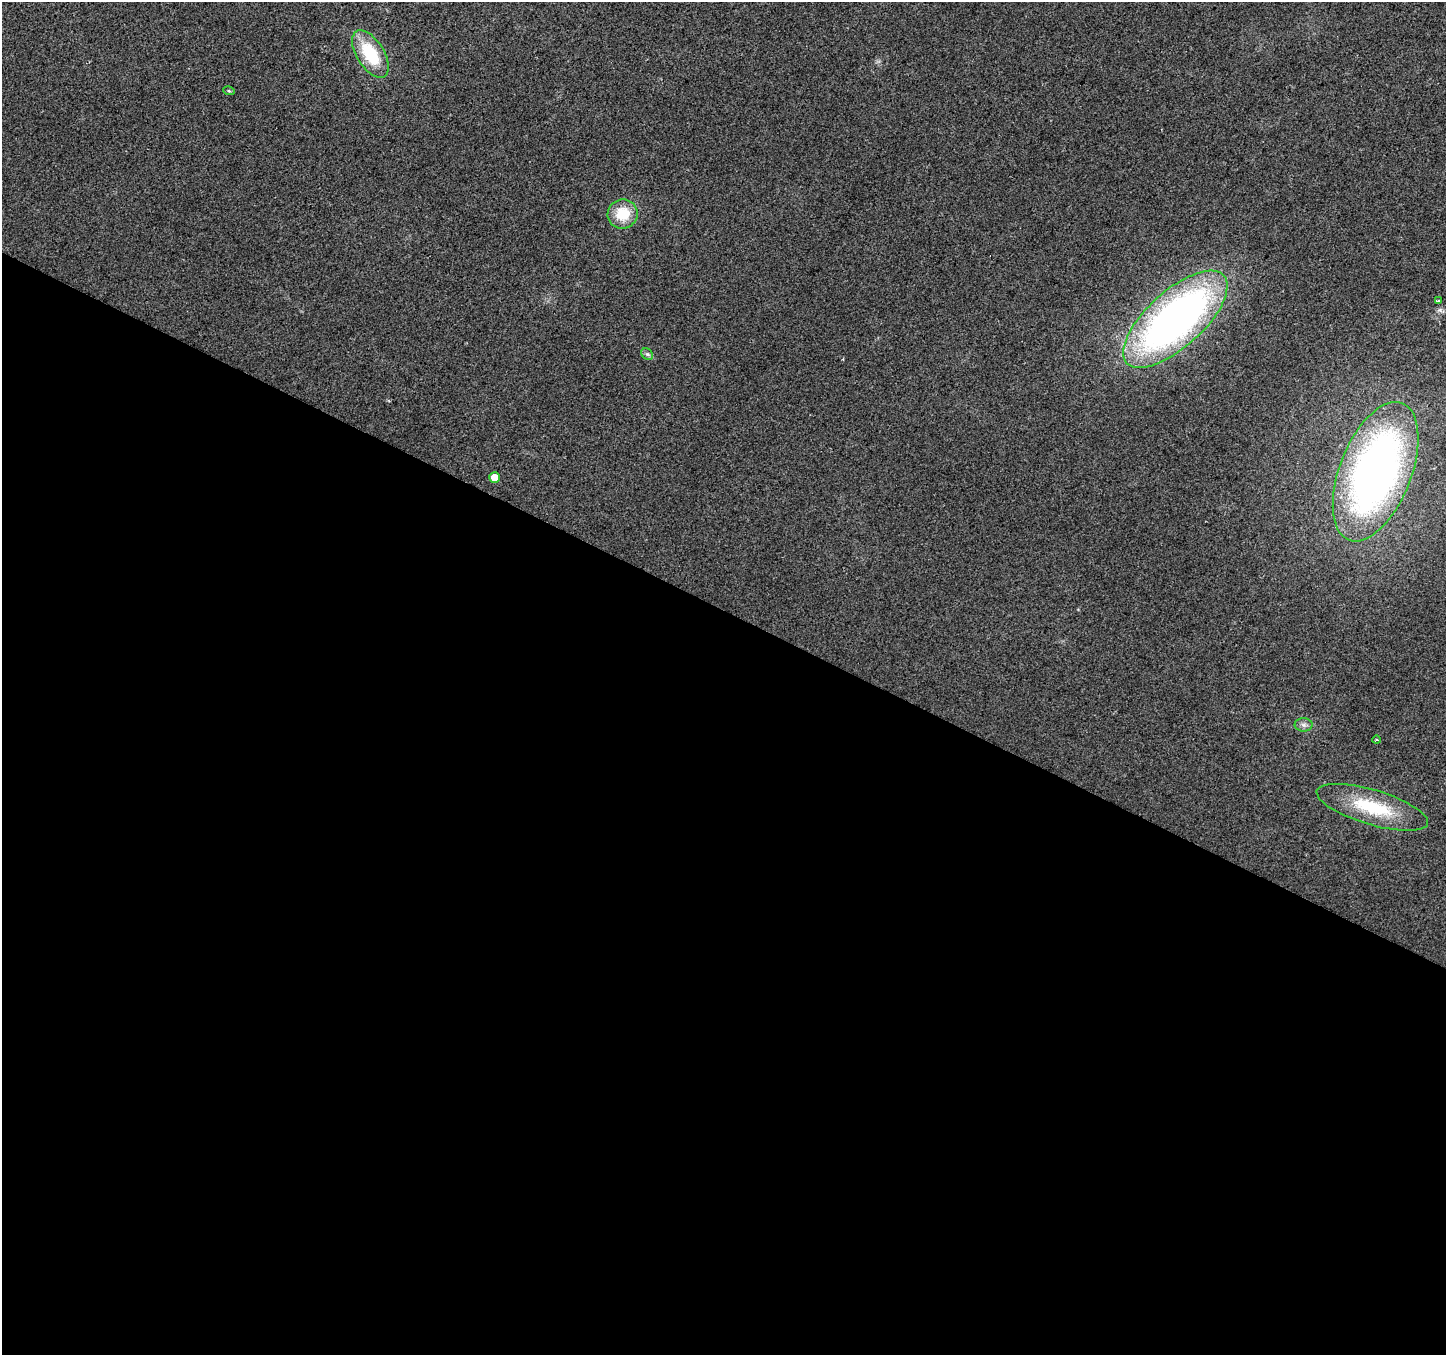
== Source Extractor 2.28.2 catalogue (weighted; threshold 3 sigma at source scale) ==
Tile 14 of 4 x 4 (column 2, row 4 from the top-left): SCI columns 1450-2893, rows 265-1617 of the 5781 x 5874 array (HDU 1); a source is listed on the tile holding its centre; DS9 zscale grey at full resolution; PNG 1448 x 1357 px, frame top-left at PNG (2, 2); each listed source drawn as its Kron ellipse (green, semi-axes under 4 px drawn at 4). Shown black and unused: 55% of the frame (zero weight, under 2 of 3 exposures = <1% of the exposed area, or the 3 px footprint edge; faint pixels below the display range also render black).
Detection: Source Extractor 2.28.2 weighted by HDU 2 'WHT'; one run over the whole footprint, this tile lists its part. Background 0.0221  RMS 0.0079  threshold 0.0355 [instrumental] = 3 sigma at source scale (4.5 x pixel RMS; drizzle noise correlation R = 1.50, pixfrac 1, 0.0396/0.0396 arcsec/px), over >= 5 px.
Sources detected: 11; all 11 listed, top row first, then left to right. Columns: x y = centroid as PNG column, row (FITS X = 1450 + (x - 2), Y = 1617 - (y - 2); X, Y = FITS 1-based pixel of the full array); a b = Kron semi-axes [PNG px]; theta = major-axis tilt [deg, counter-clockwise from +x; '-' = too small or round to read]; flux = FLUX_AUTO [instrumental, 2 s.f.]
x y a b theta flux
370 54 27 13 -58 39
229 91 6 3 -17 0.95
623 214 15 14 - 22
1438 301 3 3 - 2.5
1175 319 65 28 42 400
647 354 7 5 -43 1.7
1376 472 73 36 69 430
494 478 5 5 - 9.3
1304 725 9 6 -1 2.8
1377 740 4 3 - 1.1
1372 807 58 17 -16 49